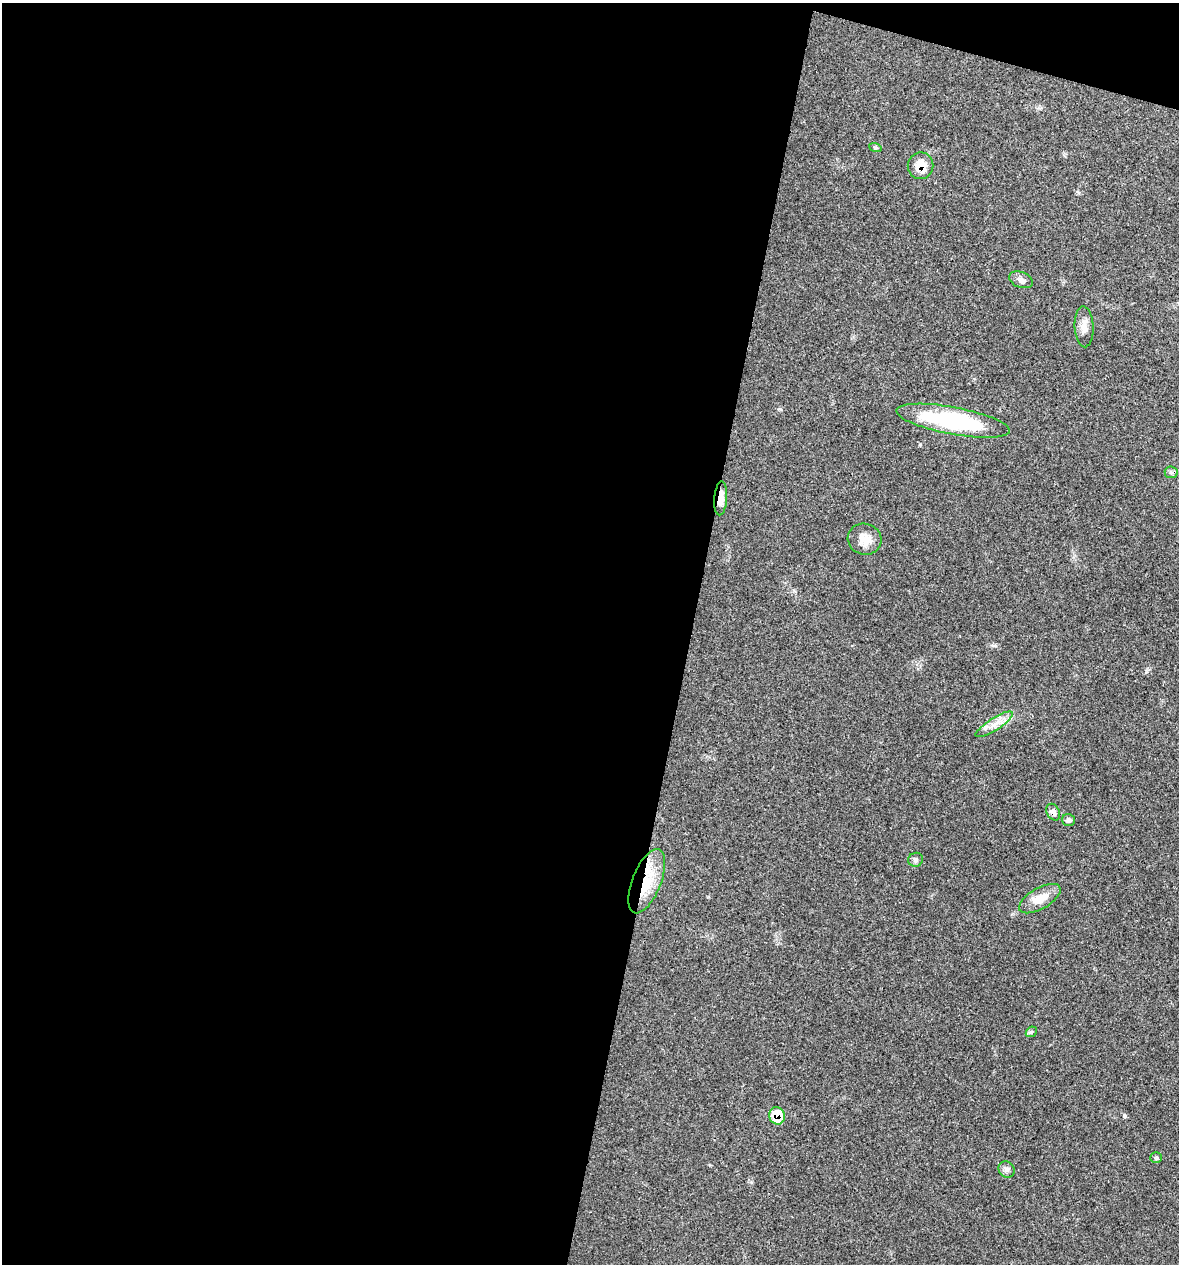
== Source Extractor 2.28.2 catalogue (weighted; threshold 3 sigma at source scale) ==
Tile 1 of 4 x 4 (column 1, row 1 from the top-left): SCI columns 121-1297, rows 3789-5050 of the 5072 x 5054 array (HDU 1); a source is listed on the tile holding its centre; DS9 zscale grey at full resolution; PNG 1181 x 1266 px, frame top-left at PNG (2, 3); each listed source drawn as its Kron ellipse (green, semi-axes under 4 px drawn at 4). Shown black and unused: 60% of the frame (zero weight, under 3 of 4 exposures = <1% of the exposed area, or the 3 px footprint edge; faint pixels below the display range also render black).
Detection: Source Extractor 2.28.2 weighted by HDU 2 'WHT'; one run over the whole footprint, this tile lists its part. Background 0.0841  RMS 0.006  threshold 0.0268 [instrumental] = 3 sigma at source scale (4.5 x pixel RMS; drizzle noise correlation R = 1.50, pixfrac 1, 0.05/0.05 arcsec/px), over >= 5 px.
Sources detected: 18; all 18 listed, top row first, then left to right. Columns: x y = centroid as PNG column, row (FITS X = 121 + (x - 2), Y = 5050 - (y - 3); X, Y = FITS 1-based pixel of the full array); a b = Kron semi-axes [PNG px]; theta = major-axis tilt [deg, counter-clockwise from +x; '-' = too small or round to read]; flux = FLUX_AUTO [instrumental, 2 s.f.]
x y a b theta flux
875 147 6 4 -19 0.89
920 166 13 13 - 8.6
1021 280 12 7 -20 2.7
1084 327 20 9 -87 5.2
953 421 58 13 -10 66
1171 472 6 6 - 1.3
721 498 17 6 86 6.3
865 539 17 15 -15 7.3
994 724 22 6 32 5.4
1053 812 9 6 -63 3.3
1068 820 6 6 - 1.6
916 860 7 7 - 1.5
647 881 34 14 68 19
1040 899 23 10 30 9.4
1031 1032 6 4 43 0.9
777 1116 9 8 - 12
1156 1158 6 5 - 0.94
1006 1169 8 7 - 2.1
Overlapping masked pixels (flux is a lower limit): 5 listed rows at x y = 920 166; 721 498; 1053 812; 647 881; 777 1116
Unlisted compact peaks at least as high as the median listed source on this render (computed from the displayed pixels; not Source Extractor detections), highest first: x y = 1124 1116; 995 646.